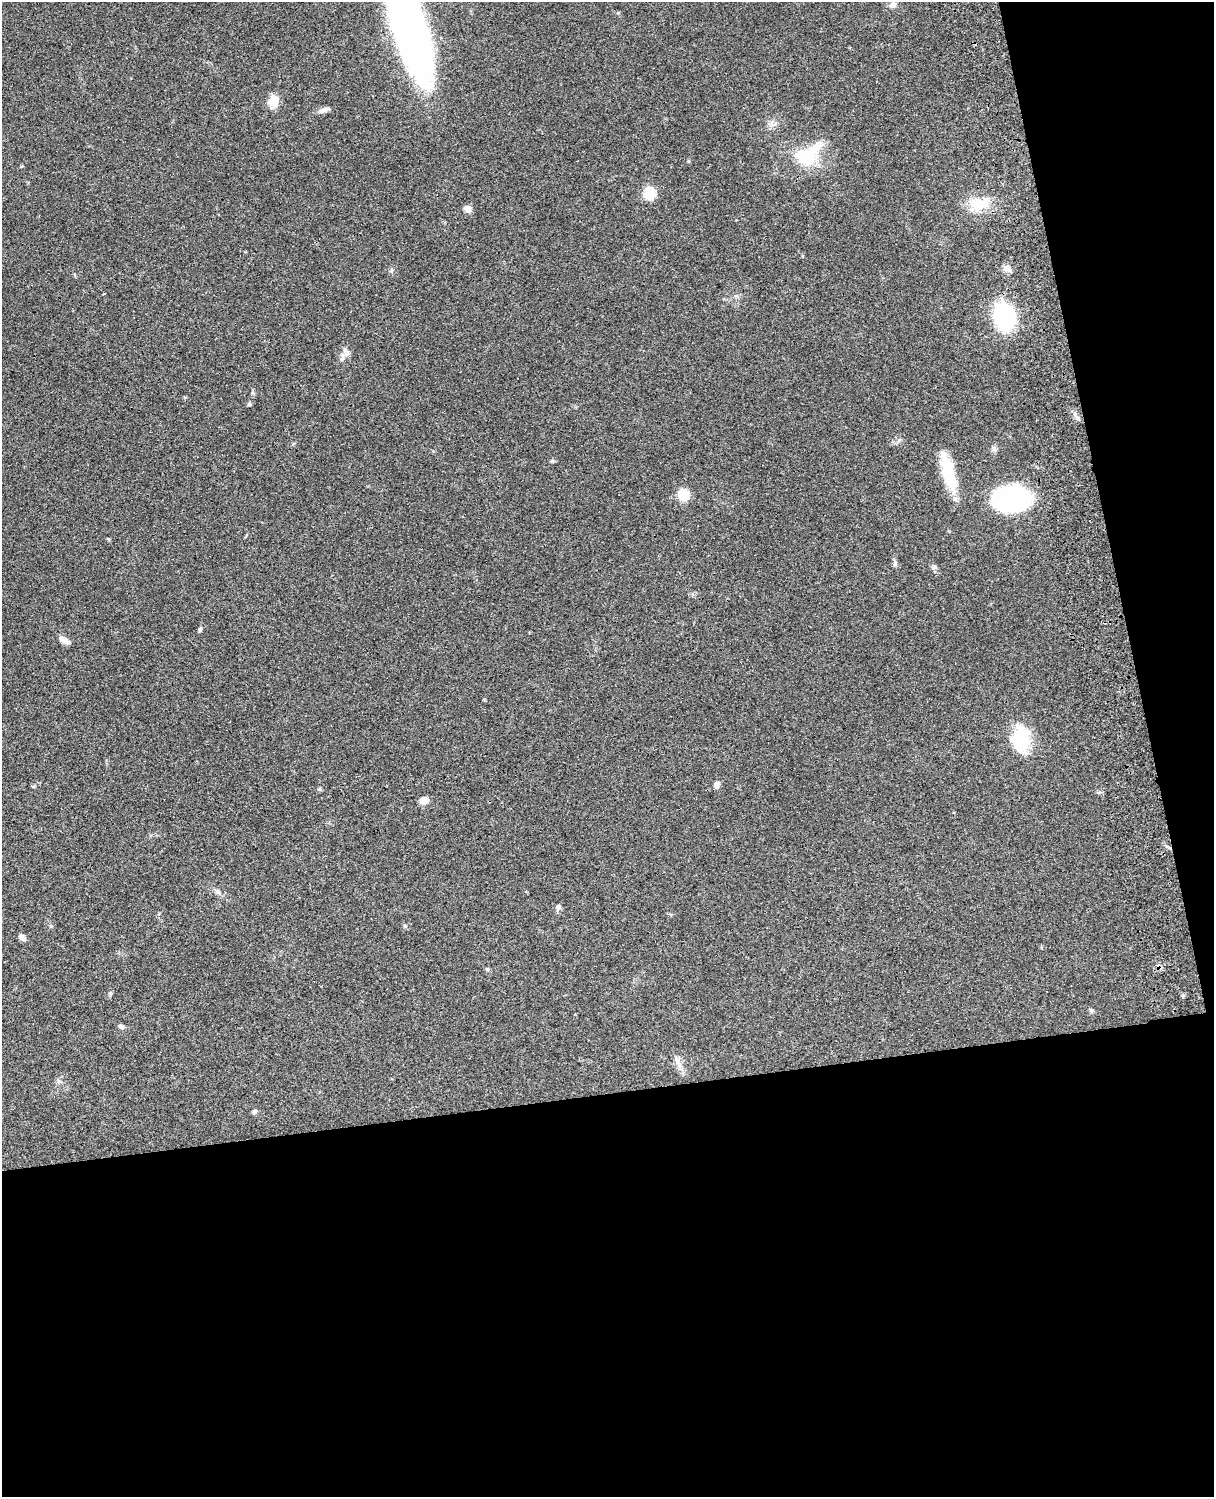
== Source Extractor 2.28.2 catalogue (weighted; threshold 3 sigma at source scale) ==
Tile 12 of 4 x 3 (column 4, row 3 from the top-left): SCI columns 3756-4967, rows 276-1770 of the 5086 x 4924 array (HDU 1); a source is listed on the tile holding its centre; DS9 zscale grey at full resolution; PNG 1216 x 1499 px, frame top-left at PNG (2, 2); no overlay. Shown black and unused: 33% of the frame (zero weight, under 3 of 4 exposures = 6% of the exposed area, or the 3 px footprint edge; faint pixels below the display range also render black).
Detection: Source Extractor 2.28.2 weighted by HDU 2 'WHT'; one run over the whole footprint, this tile lists its part. Background 0.0966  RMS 0.0063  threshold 0.0284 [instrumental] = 3 sigma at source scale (4.5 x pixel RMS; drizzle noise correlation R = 1.50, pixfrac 1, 0.05/0.05 arcsec/px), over >= 5 px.
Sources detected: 33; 1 inside a brighter listed object's ellipse — not listed separately; the other 32 listed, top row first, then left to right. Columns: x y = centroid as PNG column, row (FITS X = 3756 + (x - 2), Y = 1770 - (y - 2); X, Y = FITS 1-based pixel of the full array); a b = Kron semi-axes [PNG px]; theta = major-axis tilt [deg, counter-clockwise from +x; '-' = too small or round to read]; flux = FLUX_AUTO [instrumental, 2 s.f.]
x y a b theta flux
893 5 9 8 - 3.3
407 20 118 26 -74 420
274 101 12 10 -81 9.3
323 110 14 6 18 2.9
805 157 32 23 -16 25
649 193 6 5 - 57
979 203 25 15 4 16
467 209 9 7 -31 3.2
1007 268 11 8 -32 3.1
1004 316 18 14 -70 77
347 353 8 6 43 2.2
249 404 5 4 - 1.1
1078 418 6 4 -46 1.4
948 473 43 12 -74 28
684 495 9 9 - 16
1012 498 30 19 1 120
108 539 5 3 - 0.57
934 567 7 4 45 1.1
200 630 6 4 60 0.89
64 640 13 6 -31 3.9
1021 740 27 18 -89 32
717 785 8 6 85 2.9
424 801 9 7 8 4.8
558 907 8 6 71 1.7
405 926 5 5 - 0.8
22 937 8 5 -36 2.9
487 969 5 5 - 0.82
110 993 5 5 - 0.91
1092 1011 6 5 - 1.1
121 1027 8 5 -26 1.6
677 1060 12 7 -64 3.2
254 1112 7 5 55 1.4
Isophote crosses this tile's border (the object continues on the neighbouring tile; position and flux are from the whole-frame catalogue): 1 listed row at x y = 407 20
Unlisted compact peaks at least as high as the median listed source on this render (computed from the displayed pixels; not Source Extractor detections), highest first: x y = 895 564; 552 461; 899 440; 319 789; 391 271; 618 13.